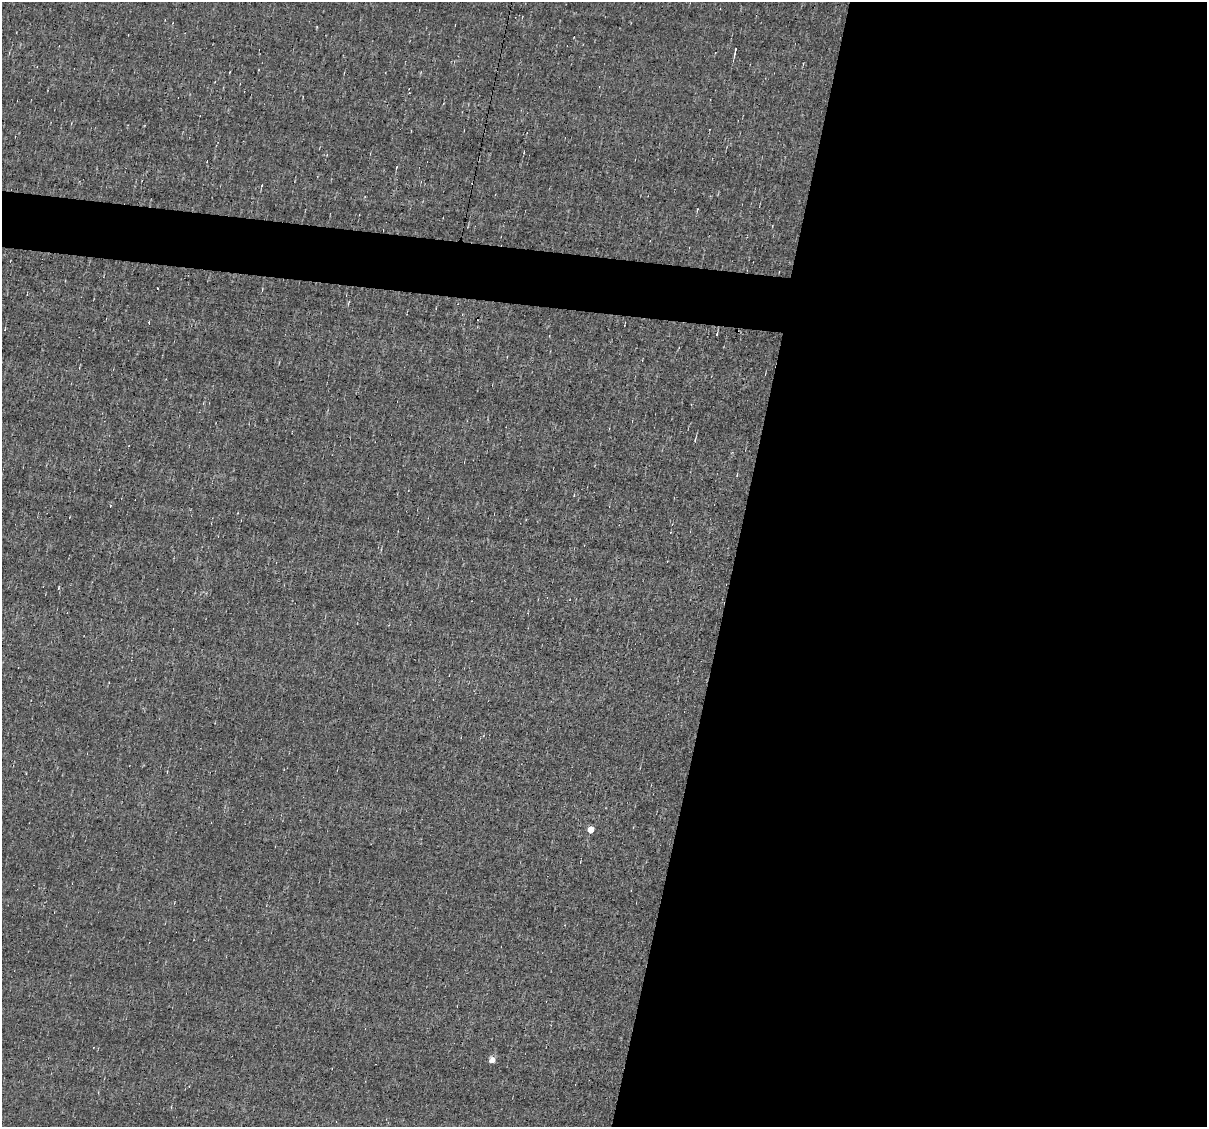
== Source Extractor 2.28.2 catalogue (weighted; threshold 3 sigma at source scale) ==
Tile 12 of 4 x 4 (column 4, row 3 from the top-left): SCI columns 3615-4819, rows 1356-2480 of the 4819 x 4845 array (HDU 1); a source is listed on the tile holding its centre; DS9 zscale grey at full resolution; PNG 1209 x 1129 px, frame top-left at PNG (2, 2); no overlay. Shown black and unused: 43% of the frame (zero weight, under 3 of 4 exposures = <1% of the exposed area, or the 3 px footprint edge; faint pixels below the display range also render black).
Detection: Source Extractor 2.28.2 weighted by HDU 2 'WHT'; one run over the whole footprint, this tile lists its part. Background -0.00432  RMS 0.056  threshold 0.254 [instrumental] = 3 sigma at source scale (4.5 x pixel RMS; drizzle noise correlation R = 1.50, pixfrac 1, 0.05/0.05 arcsec/px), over >= 5 px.
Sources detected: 8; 2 cosmic-ray / hot-pixel residue — not listed; the other 6 listed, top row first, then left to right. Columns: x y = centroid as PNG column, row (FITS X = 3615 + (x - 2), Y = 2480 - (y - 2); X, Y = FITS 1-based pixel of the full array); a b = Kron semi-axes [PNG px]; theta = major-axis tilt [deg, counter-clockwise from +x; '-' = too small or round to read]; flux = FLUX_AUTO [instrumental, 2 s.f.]
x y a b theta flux
735 51 10 2 78 12
717 334 4 3 - 4.2
695 440 5 3 - 4.8
58 588 5 3 - 4.7
591 830 4 4 - 110
492 1060 5 5 - 61